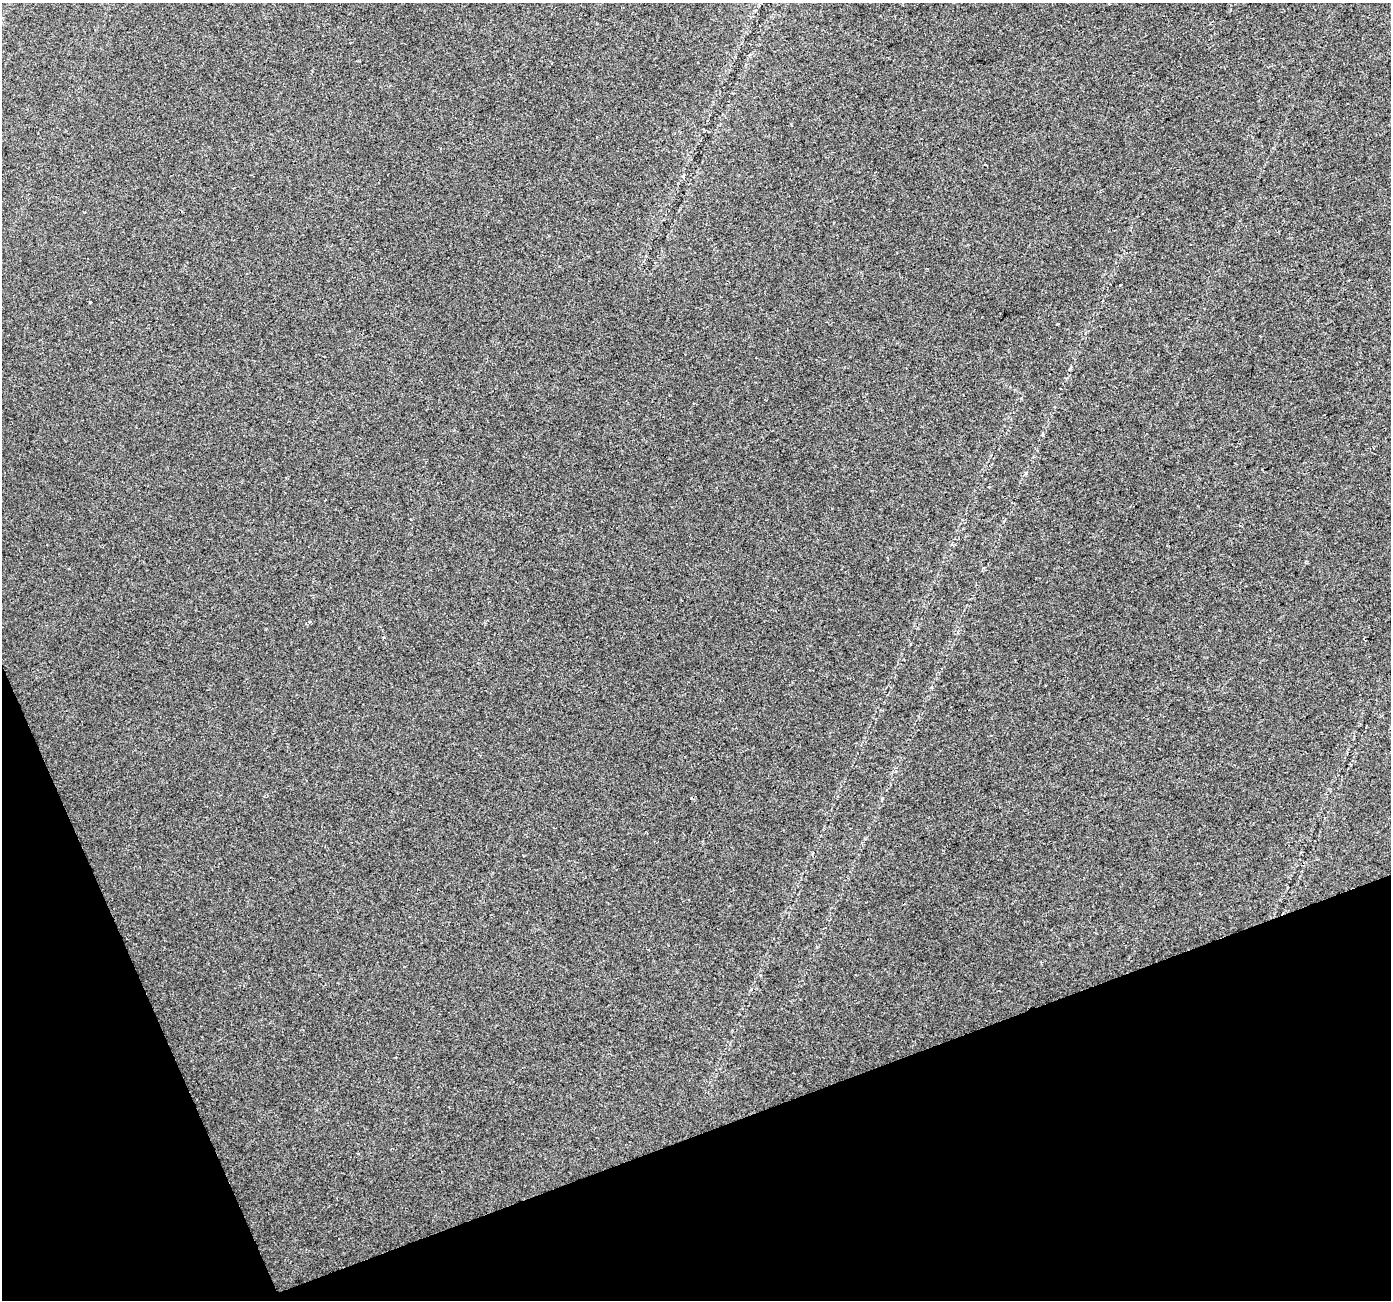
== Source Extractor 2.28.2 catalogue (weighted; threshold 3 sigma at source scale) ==
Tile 14 of 4 x 4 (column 2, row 4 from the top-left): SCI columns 1390-2778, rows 79-1376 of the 5558 x 5405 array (HDU 1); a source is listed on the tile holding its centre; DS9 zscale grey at full resolution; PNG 1393 x 1302 px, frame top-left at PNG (2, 3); no overlay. Shown black and unused: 18% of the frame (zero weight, under 2 of 3 exposures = <1% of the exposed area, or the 3 px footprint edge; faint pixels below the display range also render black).
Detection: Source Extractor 2.28.2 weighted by HDU 2 'WHT'; one run over the whole footprint, this tile lists its part. Background 0.0289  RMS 0.0048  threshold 0.0215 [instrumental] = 3 sigma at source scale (4.5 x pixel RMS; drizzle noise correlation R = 1.50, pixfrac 1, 0.0396/0.0396 arcsec/px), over >= 5 px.
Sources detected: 4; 1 cosmic-ray / hot-pixel residue — not listed; the other 3 listed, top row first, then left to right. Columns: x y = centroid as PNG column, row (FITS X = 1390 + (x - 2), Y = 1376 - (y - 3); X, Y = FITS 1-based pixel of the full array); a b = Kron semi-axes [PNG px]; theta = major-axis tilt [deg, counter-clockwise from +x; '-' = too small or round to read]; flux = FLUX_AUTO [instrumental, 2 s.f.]
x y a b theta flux
90 302 3 2 - 0.53
309 622 4 4 - 0.58
383 637 4 2 - 0.41